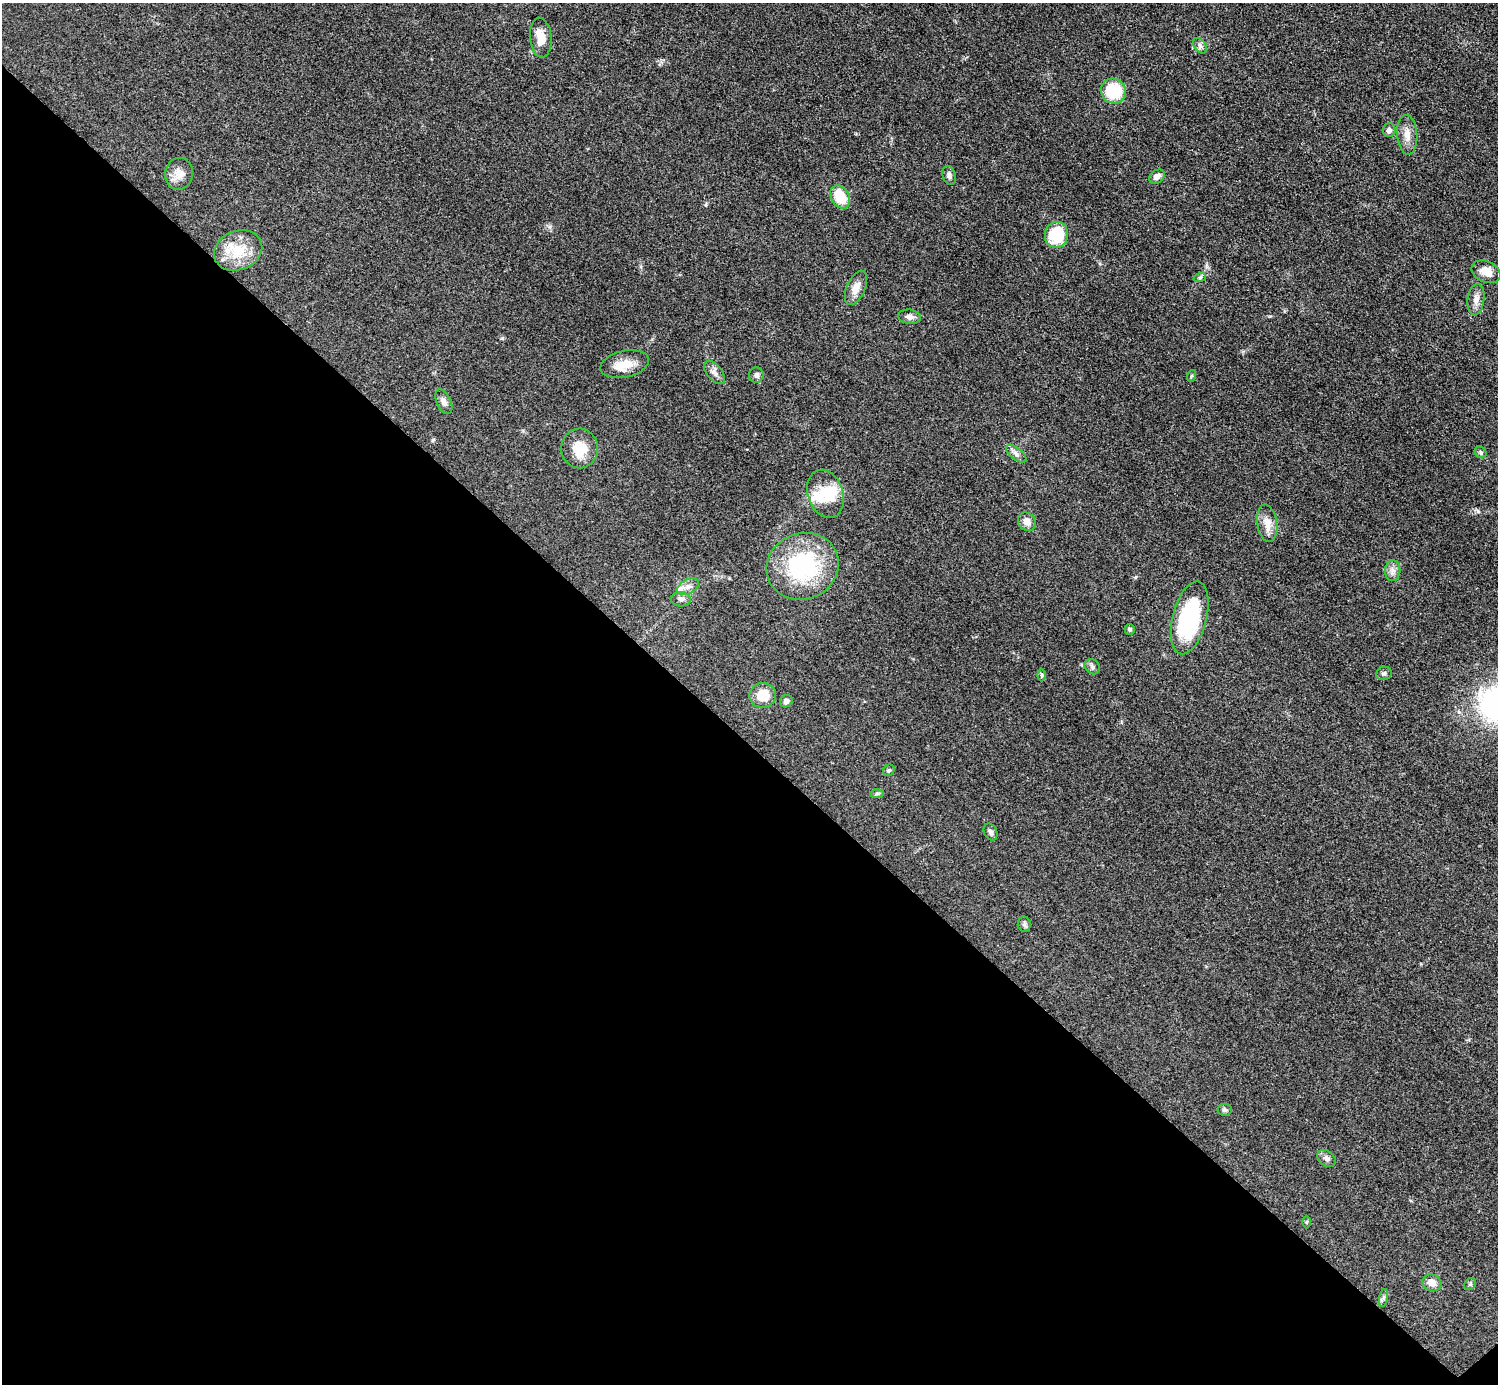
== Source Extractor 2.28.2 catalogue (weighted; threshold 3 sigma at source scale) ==
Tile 14 of 4 x 4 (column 2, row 4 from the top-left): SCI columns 1504-2999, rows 306-1687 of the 5993 x 5993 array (HDU 1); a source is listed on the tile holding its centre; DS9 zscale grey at full resolution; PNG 1500 x 1386 px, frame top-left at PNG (2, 3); each listed source drawn as its Kron ellipse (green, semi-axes under 4 px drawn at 4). Shown black and unused: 46% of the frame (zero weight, under 3 of 5 exposures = <1% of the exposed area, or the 3 px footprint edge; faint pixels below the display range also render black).
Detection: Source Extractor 2.28.2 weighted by HDU 2 'WHT'; one run over the whole footprint, this tile lists its part. Background 0.0505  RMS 0.0053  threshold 0.0239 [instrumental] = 3 sigma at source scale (4.5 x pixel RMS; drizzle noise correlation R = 1.50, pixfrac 1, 0.05/0.05 arcsec/px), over >= 5 px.
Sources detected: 52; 2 inside a brighter object's white glare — neither listed nor drawn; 2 inside a brighter listed object's ellipse — not listed separately; the other 48 listed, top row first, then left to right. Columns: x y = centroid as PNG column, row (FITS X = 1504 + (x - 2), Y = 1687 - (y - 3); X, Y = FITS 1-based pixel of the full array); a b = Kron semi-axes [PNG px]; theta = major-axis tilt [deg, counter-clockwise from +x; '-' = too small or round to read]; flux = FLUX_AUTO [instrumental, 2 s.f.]
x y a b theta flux
541 38 20 10 -85 7.5
1200 46 9 5 -54 1.6
1113 91 13 12 - 21
1389 130 7 6 - 1.6
1407 135 20 10 -86 5.5
179 174 16 14 78 5.9
949 175 10 6 -72 1.9
1157 177 8 6 35 2.9
840 197 12 9 -61 14
1056 235 13 11 79 24
238 250 25 19 21 16
1486 272 15 10 -24 5.6
1200 277 6 4 19 0.9
856 288 18 9 66 4.9
1476 300 16 8 83 3.9
909 317 11 7 -7 2.3
625 364 25 13 12 8.9
714 373 14 7 -50 2.6
756 375 7 7 - 1.9
1191 376 6 4 71 0.63
444 402 13 7 -65 2.4
580 448 20 18 -87 13
1481 452 6 5 - 0.94
1016 454 12 5 -39 2.2
826 494 25 17 -70 12
1027 522 10 8 -51 3.8
1267 523 19 10 -82 5.7
803 566 36 33 20 55
1393 571 10 7 85 2.6
688 587 12 7 29 3.2
681 599 10 7 -4 1.9
1190 618 37 17 76 56
1130 630 5 5 - 1
1092 667 8 7 - 1.6
1384 673 8 6 13 1.3
1042 675 6 4 -90 0.74
763 695 13 12 - 10
786 701 6 6 - 1.9
889 770 6 5 - 0.91
877 794 6 4 1 0.81
991 832 9 6 -64 1.5
1024 924 8 6 -80 1.3
1225 1110 7 6 - 1.1
1326 1158 10 7 -41 2.1
1306 1222 6 4 89 0.61
1432 1283 9 8 - 4.5
1470 1284 6 5 - 0.9
1384 1298 9 4 81 1.2
Unlisted compact peaks at least as high as the median listed source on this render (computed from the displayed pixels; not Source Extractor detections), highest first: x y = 502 338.